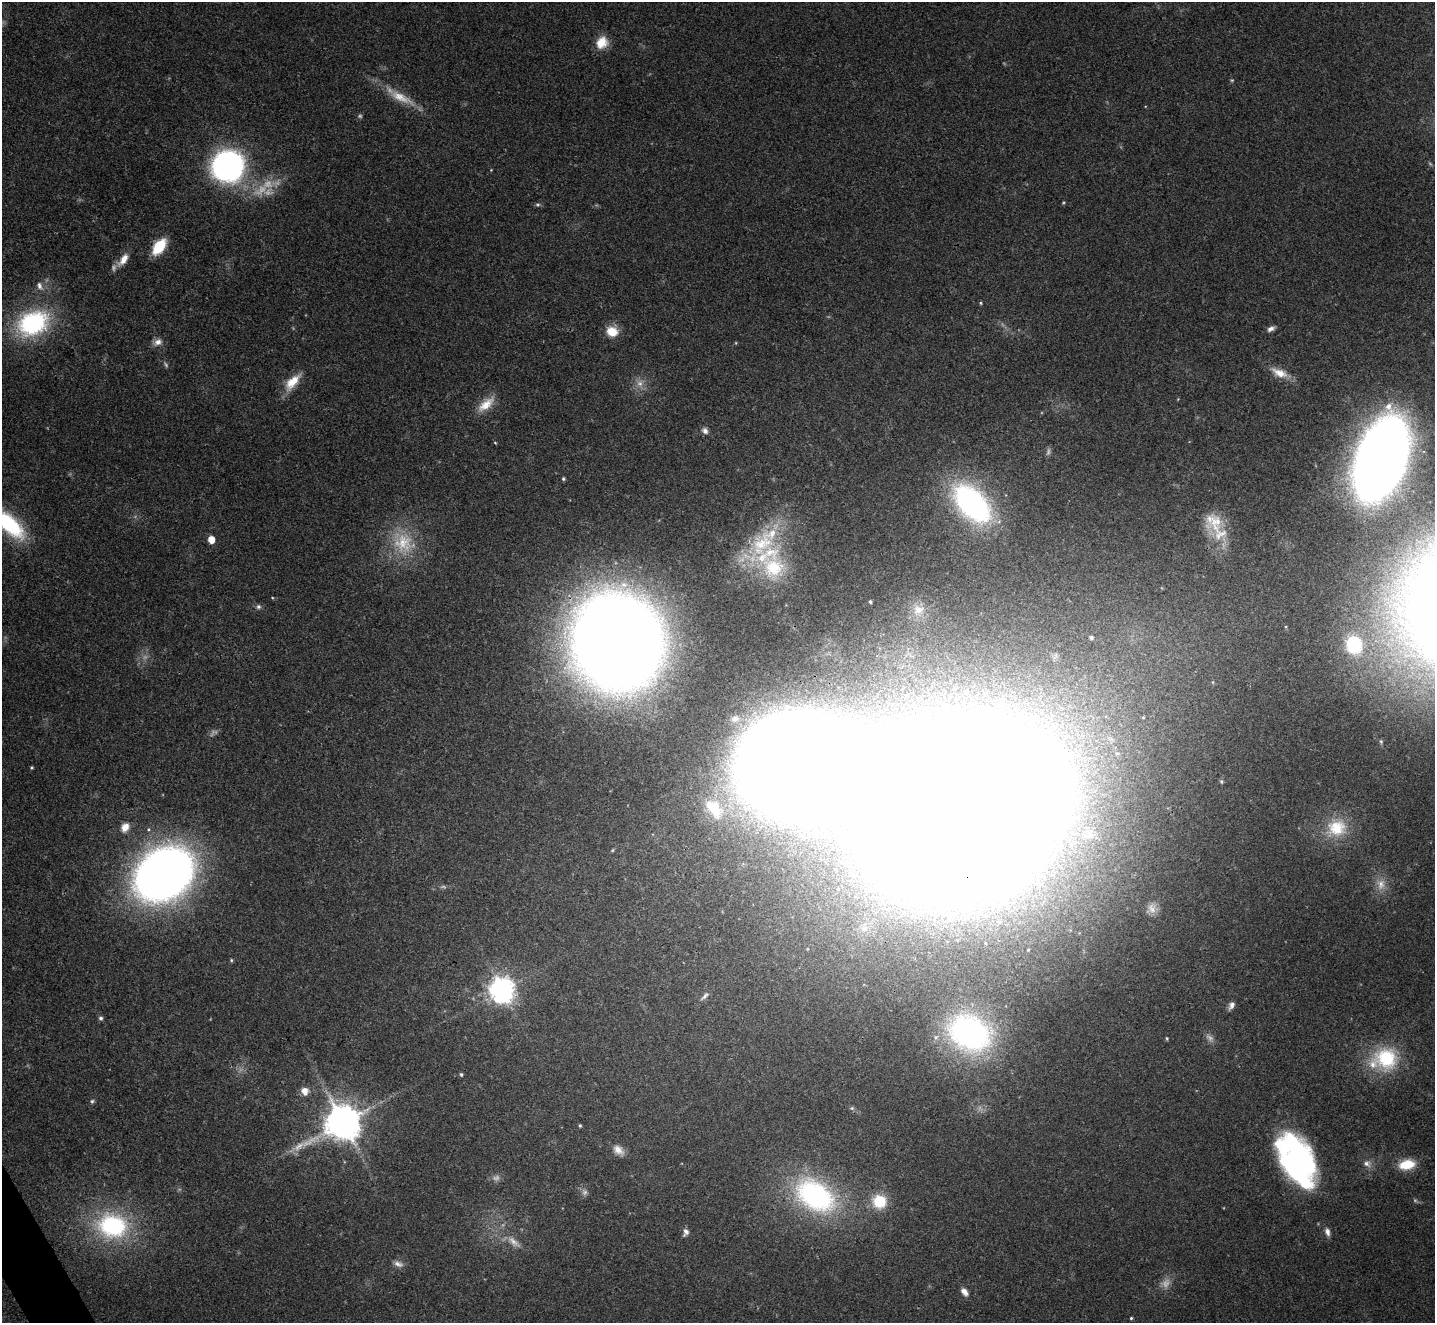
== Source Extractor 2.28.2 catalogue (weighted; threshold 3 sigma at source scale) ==
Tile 7 of 4 x 4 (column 3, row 2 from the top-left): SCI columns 2871-4303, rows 2798-4118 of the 5739 x 5730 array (HDU 1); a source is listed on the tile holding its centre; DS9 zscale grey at full resolution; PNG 1437 x 1325 px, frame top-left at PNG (2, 2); no overlay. Shown black and unused: <1% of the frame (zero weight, under 3 of 4 exposures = <1% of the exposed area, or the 3 px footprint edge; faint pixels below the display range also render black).
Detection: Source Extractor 2.28.2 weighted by HDU 2 'WHT'; one run over the whole footprint, this tile lists its part. Background 0.0993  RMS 0.0063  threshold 0.0284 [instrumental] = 3 sigma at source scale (4.5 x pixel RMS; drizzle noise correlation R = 1.50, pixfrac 1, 0.05/0.05 arcsec/px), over >= 5 px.
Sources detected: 93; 14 too faint to see at this stretch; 2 inside a brighter object's white glare — not listed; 4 inside a brighter listed object's ellipse — not listed separately; the other 73 listed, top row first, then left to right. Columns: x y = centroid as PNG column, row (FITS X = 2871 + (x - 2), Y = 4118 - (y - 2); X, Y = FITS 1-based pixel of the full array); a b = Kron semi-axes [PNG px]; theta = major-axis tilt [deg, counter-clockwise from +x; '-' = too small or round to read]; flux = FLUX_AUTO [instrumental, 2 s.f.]
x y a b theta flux
602 43 15 12 54 11
1232 80 5 4 - 0.71
401 97 42 11 -27 16
228 166 18 16 31 340
491 170 3 3 - 0.43
538 204 6 6 - 1.2
159 247 14 8 53 30
123 259 18 8 51 7.5
40 286 14 8 -68 4.1
981 303 4 4 - 0.77
33 323 42 30 24 82
1271 329 9 5 25 2.7
612 331 12 10 -14 12
158 342 13 9 20 4.4
736 343 5 3 - 0.52
1279 373 25 10 -24 9.5
292 382 26 11 48 13
640 383 11 9 82 4.9
486 404 27 11 39 11
705 431 9 8 - 2.8
495 443 4 3 - 0.53
1381 459 48 27 70 1700
563 479 4 4 - 1.1
972 503 47 27 -48 140
9 524 41 17 -42 59
772 533 27 15 16 20
1220 534 25 21 -34 18
211 539 5 5 - 13
403 543 37 30 -40 35
773 567 35 31 -8 42
870 602 3 3 - 1
258 607 7 7 - 1.7
918 610 18 15 20 11
1091 637 5 4 - 1.7
617 642 66 61 -76 1500
1354 645 20 17 -69 45
735 719 13 11 19 6
32 768 3 3 - 0.8
1221 781 5 5 - 1.1
714 808 33 18 -50 28
962 814 109 80 25 9800
125 827 12 9 62 6
1337 828 27 24 0 24
164 874 40 31 35 780
1381 884 17 12 83 7.6
1151 909 15 12 66 5.7
231 960 5 4 - 0.84
502 990 9 8 - 720
705 996 16 5 44 2.7
1231 1005 11 6 60 3
101 1018 6 5 - 1.7
969 1033 50 38 -28 160
1167 1038 5 3 - 0.7
1386 1058 33 31 -4 45
461 1074 4 4 - 1.1
305 1091 11 10 - 5.5
92 1101 6 5 - 1.2
852 1108 7 5 -19 1.3
343 1122 11 10 - 1900
580 1126 4 3 - 0.87
618 1150 16 9 -41 5.6
1300 1164 43 30 -74 150
1367 1164 11 9 -29 3.8
1407 1164 18 11 12 16
584 1192 9 7 -65 2.4
815 1196 49 32 -35 120
879 1201 14 14 - 21
112 1226 40 32 -11 78
686 1232 10 6 70 2.9
1327 1232 11 6 -74 3.1
514 1242 25 9 -39 7.8
964 1292 11 7 -53 3.7
1131 1318 3 3 - 0.74
Overlapping masked pixels (flux is a lower limit): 3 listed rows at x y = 617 642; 962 814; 343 1122
Isophote crosses this tile's border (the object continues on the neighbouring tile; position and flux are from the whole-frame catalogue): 1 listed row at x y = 9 524